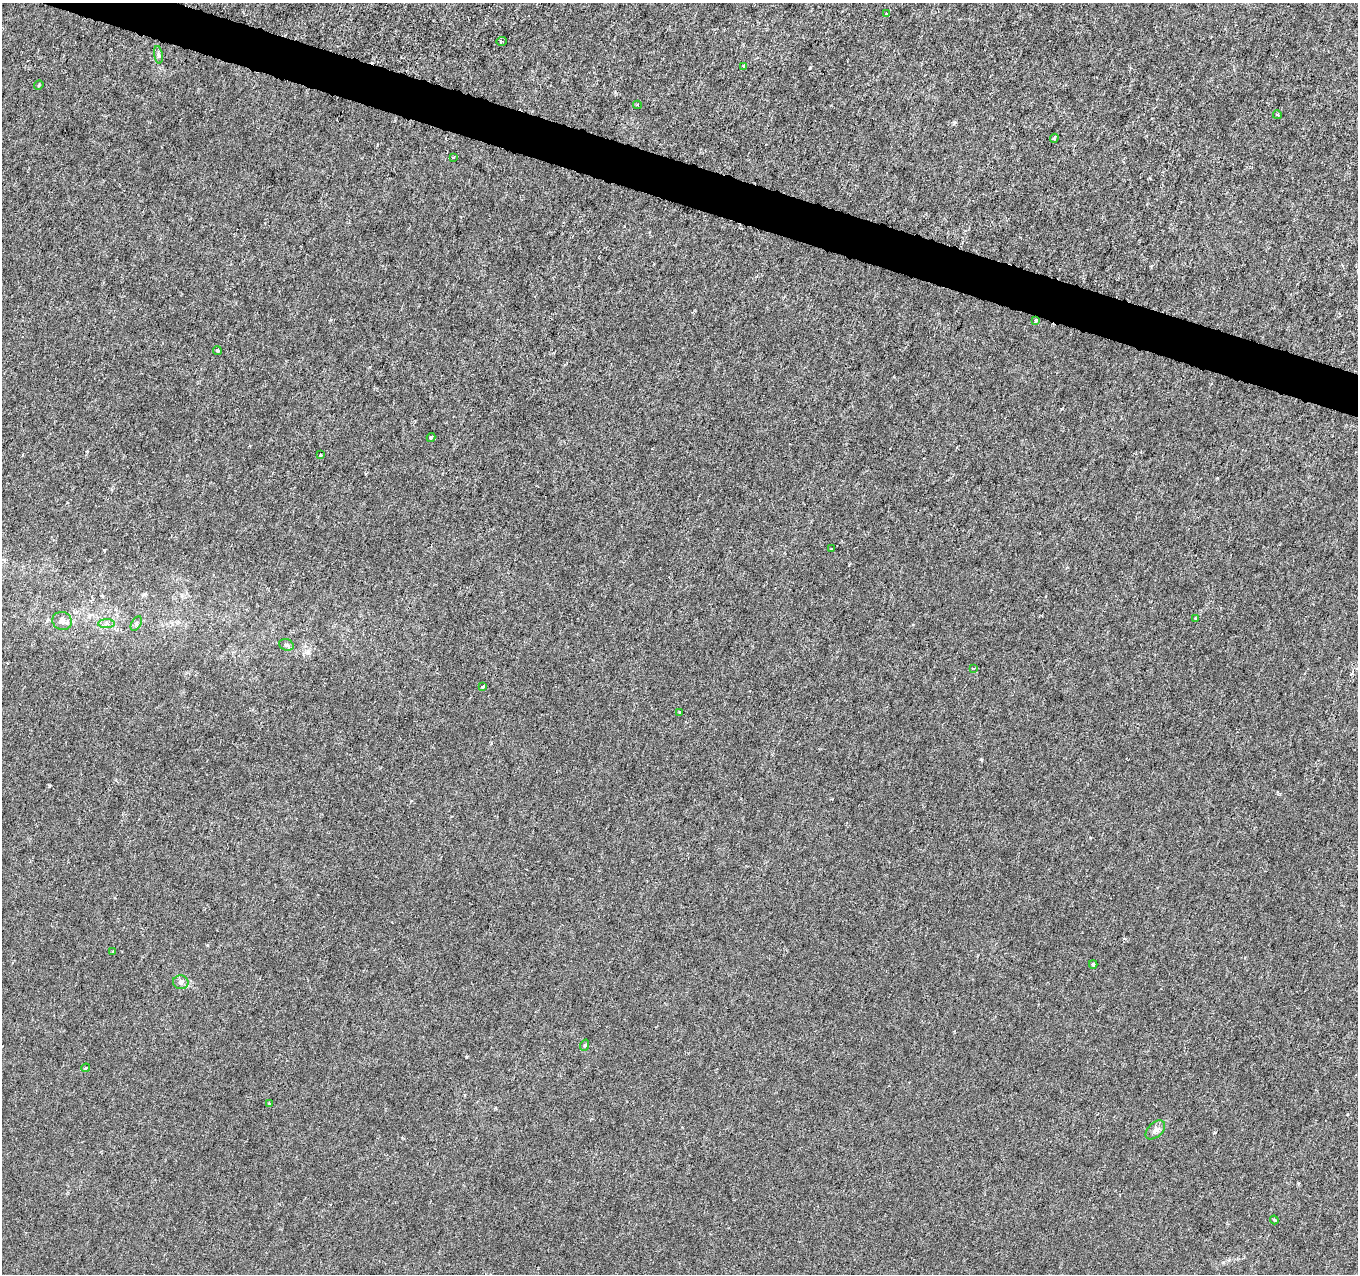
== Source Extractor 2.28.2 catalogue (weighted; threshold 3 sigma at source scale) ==
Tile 11 of 4 x 4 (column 3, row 3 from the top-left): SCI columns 2713-4068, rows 1488-2759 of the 5432 x 5583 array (HDU 1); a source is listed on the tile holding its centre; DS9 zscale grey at full resolution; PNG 1360 x 1276 px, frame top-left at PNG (2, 3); each listed source drawn as its Kron ellipse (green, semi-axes under 4 px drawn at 4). Shown black and unused: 3% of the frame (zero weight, under 3 of 6 exposures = <1% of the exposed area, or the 3 px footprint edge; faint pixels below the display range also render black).
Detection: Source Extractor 2.28.2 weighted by HDU 2 'WHT'; one run over the whole footprint, this tile lists its part. Background -1.38e-05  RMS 0.0013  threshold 0.00512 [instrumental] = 3 sigma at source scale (4.09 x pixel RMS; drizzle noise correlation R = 1.36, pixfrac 0.8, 0.0396/0.0396 arcsec/px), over >= 5 px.
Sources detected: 31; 1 cosmic-ray / hot-pixel residue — neither listed nor drawn; the other 30 listed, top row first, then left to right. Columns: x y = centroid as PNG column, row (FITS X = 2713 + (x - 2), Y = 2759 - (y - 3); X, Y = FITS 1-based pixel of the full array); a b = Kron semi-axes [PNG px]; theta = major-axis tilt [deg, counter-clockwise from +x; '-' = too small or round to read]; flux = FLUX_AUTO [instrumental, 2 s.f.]
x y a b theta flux
886 14 4 2 - 0.093
502 41 5 3 - 0.13
158 55 9 4 -81 0.26
744 66 4 3 - 0.23
39 85 5 3 - 0.12
637 105 4 4 - 0.13
1277 115 4 3 - 0.12
1054 138 4 4 - 0.13
453 157 3 3 - 0.25
1036 320 3 3 - 0.21
217 350 4 4 - 0.14
431 437 4 3 - 0.16
321 454 4 3 - 0.11
832 549 3 2 - 0.09
1195 618 3 2 - 0.12
62 621 10 9 - 0.56
106 624 8 4 1 0.33
136 624 8 4 59 0.26
286 645 7 5 -21 0.29
973 668 3 2 - 0.093
483 687 4 3 - 0.14
680 713 3 2 - 0.12
113 951 3 2 - 0.16
1093 964 4 3 - 0.19
181 982 8 7 - 0.37
585 1045 6 3 72 0.13
86 1068 4 3 - 0.14
269 1104 4 3 - 0.16
1155 1130 11 7 43 0.54
1274 1220 4 3 - 0.13
Unlisted compact peaks at least as high as the median listed source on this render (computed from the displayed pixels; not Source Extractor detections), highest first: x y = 810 68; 49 785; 466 1057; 954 122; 104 550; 981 759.